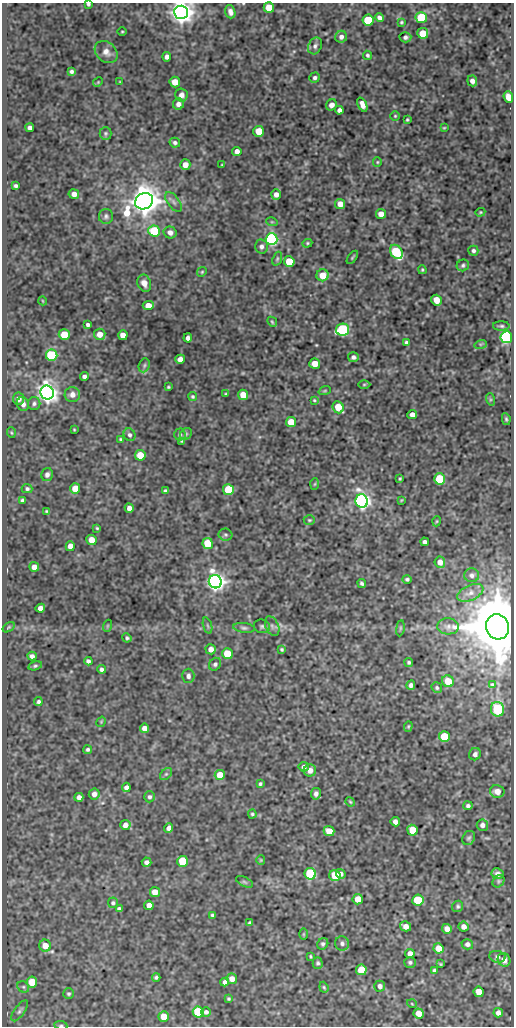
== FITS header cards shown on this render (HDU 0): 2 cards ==
NAXIS1  =                  512
NAXIS2  =                 1024

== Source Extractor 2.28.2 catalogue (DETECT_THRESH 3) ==
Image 512 x 1024 px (HDU 0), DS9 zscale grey, 1 PNG px = 1 image px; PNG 516 x 1028 px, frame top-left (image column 1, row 1024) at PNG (2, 3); each listed source drawn as its Kron ellipse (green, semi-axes under 4 px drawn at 4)
Background 83.2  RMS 0.58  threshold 1.74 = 3 sigma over >= 5 px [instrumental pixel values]
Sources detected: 245; all 245 listed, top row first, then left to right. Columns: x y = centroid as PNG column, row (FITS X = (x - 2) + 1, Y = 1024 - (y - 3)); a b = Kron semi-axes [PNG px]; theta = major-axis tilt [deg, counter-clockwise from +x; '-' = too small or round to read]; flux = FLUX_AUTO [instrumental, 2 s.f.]
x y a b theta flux
88 4 3 3 - 65
269 7 5 5 - 780
181 12 7 6 - 39000
230 12 7 5 -72 160
379 18 5 4 - 130
421 18 6 5 - 2500
368 20 5 5 - 1900
401 22 3 2 - 45
122 31 4 3 - 38
423 33 5 5 - 810
341 37 6 6 - 160
405 37 6 5 - 110
315 46 9 6 63 110
106 52 13 9 -40 260
368 55 5 4 - 75
167 57 4 4 - 160
71 71 4 4 - 84
315 78 5 5 - 94
472 81 5 5 - 170
98 82 5 4 - 38
120 82 3 2 - 31
175 82 5 5 - 440
181 95 6 6 - 190
508 97 6 4 -69 450
178 104 5 5 - 190
331 105 6 5 - 190
362 105 7 4 -65 250
339 110 4 4 - 140
395 116 5 5 - 48
407 120 3 3 - 47
30 128 4 4 - 140
444 128 3 3 - 36
259 131 5 5 - 700
106 133 6 6 - 70
175 143 5 5 - 93
237 151 4 4 - 180
377 162 5 4 - 44
185 165 5 5 - 310
222 165 3 2 - 33
16 186 4 3 - 83
74 194 5 4 - 200
276 194 5 5 - 220
144 201 9 8 - 73000
174 202 11 6 -53 160
340 204 5 5 - 340
480 212 5 4 - 44
381 214 5 5 - 300
106 216 7 7 - 100
272 222 6 3 -18 35
154 231 6 5 - 2100
170 232 6 6 - 200
272 239 6 6 - 7000
307 243 5 4 - 47
261 246 7 6 - 130
473 251 5 5 - 89
396 252 8 5 -54 2700
352 257 7 2 52 49
277 259 7 4 71 62
289 261 5 5 - 1100
463 265 6 5 - 79
422 270 4 3 - 45
202 272 5 4 - 48
323 275 6 6 - 590
144 283 9 6 -69 290
436 300 5 5 - 570
43 301 4 3 - 30
148 306 5 4 - 440
272 322 6 4 -46 50
88 325 4 4 - 86
501 326 8 4 0 84
343 330 6 6 - 5300
100 334 6 5 - 330
64 335 5 5 - 900
123 335 5 4 - 270
506 337 6 6 - 10000
188 338 4 4 - 120
407 343 4 4 - 100
481 344 6 4 17 56
52 355 6 5 - 3600
353 357 5 5 - 120
180 359 5 4 - 290
315 364 5 5 - 400
144 365 7 5 70 86
84 376 4 4 - 120
364 384 6 4 1 53
168 387 3 3 - 43
325 391 6 4 19 46
47 393 7 6 - 31000
72 394 7 7 - 230
226 394 3 3 - 48
243 395 5 5 - 530
193 397 4 4 - 57
19 399 6 5 - 230
490 399 6 4 -72 57
314 400 4 3 - 39
34 403 6 6 - 100
23 404 7 6 - 190
338 407 6 5 - 750
412 414 5 4 - 230
506 419 6 4 -80 65
291 422 5 5 - 740
74 430 3 2 - 34
11 433 5 3 - 41
180 434 6 6 - 77
186 434 6 5 - 66
129 435 6 5 - 98
121 439 4 4 - 58
181 441 3 3 - 38
140 455 5 5 - 740
47 474 6 6 - 140
400 479 3 2 - 40
439 479 5 5 - 1800
315 484 6 4 87 46
27 489 5 4 - 83
75 489 5 5 - 620
228 490 5 5 - 1600
165 491 4 3 - 66
23 500 4 4 - 110
401 500 4 3 - 35
362 501 7 6 - 15000
129 508 5 4 - 200
47 511 3 3 - 45
309 520 5 4 - 51
437 521 5 3 - 37
97 528 4 4 - 45
225 535 7 6 - 82
91 540 5 5 - 420
425 542 4 4 - 110
208 544 5 5 - 1200
70 546 5 4 - 250
440 562 6 5 - 260
34 567 5 4 - 310
472 575 7 7 - 120
407 579 5 4 - 71
215 582 7 6 - 24000
362 583 4 3 - 73
470 593 14 7 24 240
40 608 5 4 - 200
107 626 6 4 71 39
208 626 8 3 -71 63
262 626 8 6 -15 91
272 626 10 6 -65 140
448 626 11 8 -3 190
9 627 6 4 32 49
497 627 13 11 -66 280000
244 628 11 5 -7 97
400 628 8 4 82 60
127 638 5 4 - 66
211 649 5 5 - 230
282 649 4 4 - 55
227 654 5 5 - 1500
32 656 5 4 - 130
88 661 4 4 - 100
409 662 4 4 - 72
215 664 7 5 52 89
35 666 7 4 15 67
102 669 4 4 - 120
188 676 7 6 - 150
448 681 6 5 - 570
492 684 4 3 - 41
411 685 5 4 - 130
437 688 6 5 - 63
38 702 4 3 - 80
498 709 7 6 - 1300
101 722 5 3 - 35
408 726 5 4 - 46
145 728 5 4 - 260
444 737 5 5 - 1400
88 750 4 4 - 76
475 754 6 6 - 140
304 767 5 4 - 120
310 770 6 6 - 250
166 774 7 4 44 73
220 775 5 5 - 790
260 784 4 3 - 57
126 787 5 4 - 150
497 791 7 6 - 240
94 794 5 5 - 160
316 794 6 5 - 140
79 797 4 4 - 190
149 797 5 5 - 88
350 802 5 4 - 46
468 806 4 4 - 88
252 814 4 4 - 58
395 822 5 4 - 200
125 825 5 5 - 220
482 825 6 5 - 150
169 828 5 4 - 160
412 830 5 5 - 810
329 831 5 5 - 590
469 838 7 6 - 84
261 860 5 4 - 42
183 861 5 5 - 1900
146 862 5 4 - 130
310 874 6 5 - 3900
341 874 5 4 - 130
498 874 6 5 - 140
335 875 5 5 - 880
499 881 7 5 49 69
245 882 9 5 -26 71
155 892 5 5 - 370
358 899 5 5 - 580
418 900 5 5 - 2000
113 903 5 5 - 75
149 905 5 4 - 250
458 906 6 5 - 69
119 909 4 4 - 100
212 915 3 3 - 62
249 923 4 3 - 65
405 926 5 5 - 240
464 927 5 5 - 210
447 929 5 5 - 270
303 934 6 4 90 42
342 943 7 7 - 140
323 944 6 5 - 93
467 944 6 5 - 120
45 946 6 6 - 430
439 948 5 5 - 600
410 953 5 4 - 210
310 956 4 2 - 41
497 957 8 6 -10 95
504 960 7 6 - 270
410 962 6 5 - 87
318 963 5 5 - 73
440 964 3 2 - 39
361 970 5 5 - 930
434 971 4 4 - 94
156 977 4 3 - 67
232 979 5 5 - 270
32 982 5 5 - 810
225 982 4 4 - 170
380 986 5 5 - 140
23 987 6 5 - 71
324 987 5 4 - 52
479 992 5 5 - 430
69 994 5 5 - 68
229 999 4 4 - 49
412 1004 5 3 - 30
20 1011 12 5 54 120
198 1012 5 5 - 2500
206 1012 5 5 - 120
419 1013 5 5 - 370
498 1013 5 4 - 160
164 1017 5 5 - 520
61 1025 6 3 -7 51
At the frame edge (FLAGS 8, measured only in part): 4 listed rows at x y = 88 4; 181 12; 230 12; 61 1025

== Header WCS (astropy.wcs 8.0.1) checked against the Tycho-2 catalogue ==
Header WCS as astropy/WCSLIB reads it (CRVAL/CRPIX/CD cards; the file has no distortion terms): RA---SIN/DEC--SIN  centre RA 05:33:16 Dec -06:48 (83.32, -6.80 deg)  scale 1 arcsec/px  FOV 8.5' x 17.1'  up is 0 deg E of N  parity normal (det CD < 0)
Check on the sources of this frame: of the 60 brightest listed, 5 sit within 1.5 arcsec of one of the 6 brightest Tycho-2 stars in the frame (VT <= 12.15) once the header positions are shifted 0.28 arcsec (0.27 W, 0.09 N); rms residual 0.32 arcsec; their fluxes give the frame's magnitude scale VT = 22.15 - 2.5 log10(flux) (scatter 0.37 mag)
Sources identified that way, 4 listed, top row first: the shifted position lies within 1.5 arcsec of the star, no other Tycho-2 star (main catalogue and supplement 1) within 3.0 arcsec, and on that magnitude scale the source's flux lands within +1.5 / -3 mag of the star's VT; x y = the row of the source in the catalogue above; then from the Tycho-2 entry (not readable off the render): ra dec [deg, ICRS J2000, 3 dp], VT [Tycho-2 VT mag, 2 dp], TYC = Tycho-2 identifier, HIP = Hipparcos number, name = IAU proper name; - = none
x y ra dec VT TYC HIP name
144 201 83.348 -6.712 9.62 4778-787-1 - -
506 337 83.246 -6.750 12.15 4778-802-1 - -
47 393 83.375 -6.765 11.16 4778-760-1 - -
215 582 83.328 -6.817 10.81 4778-990-1 - -